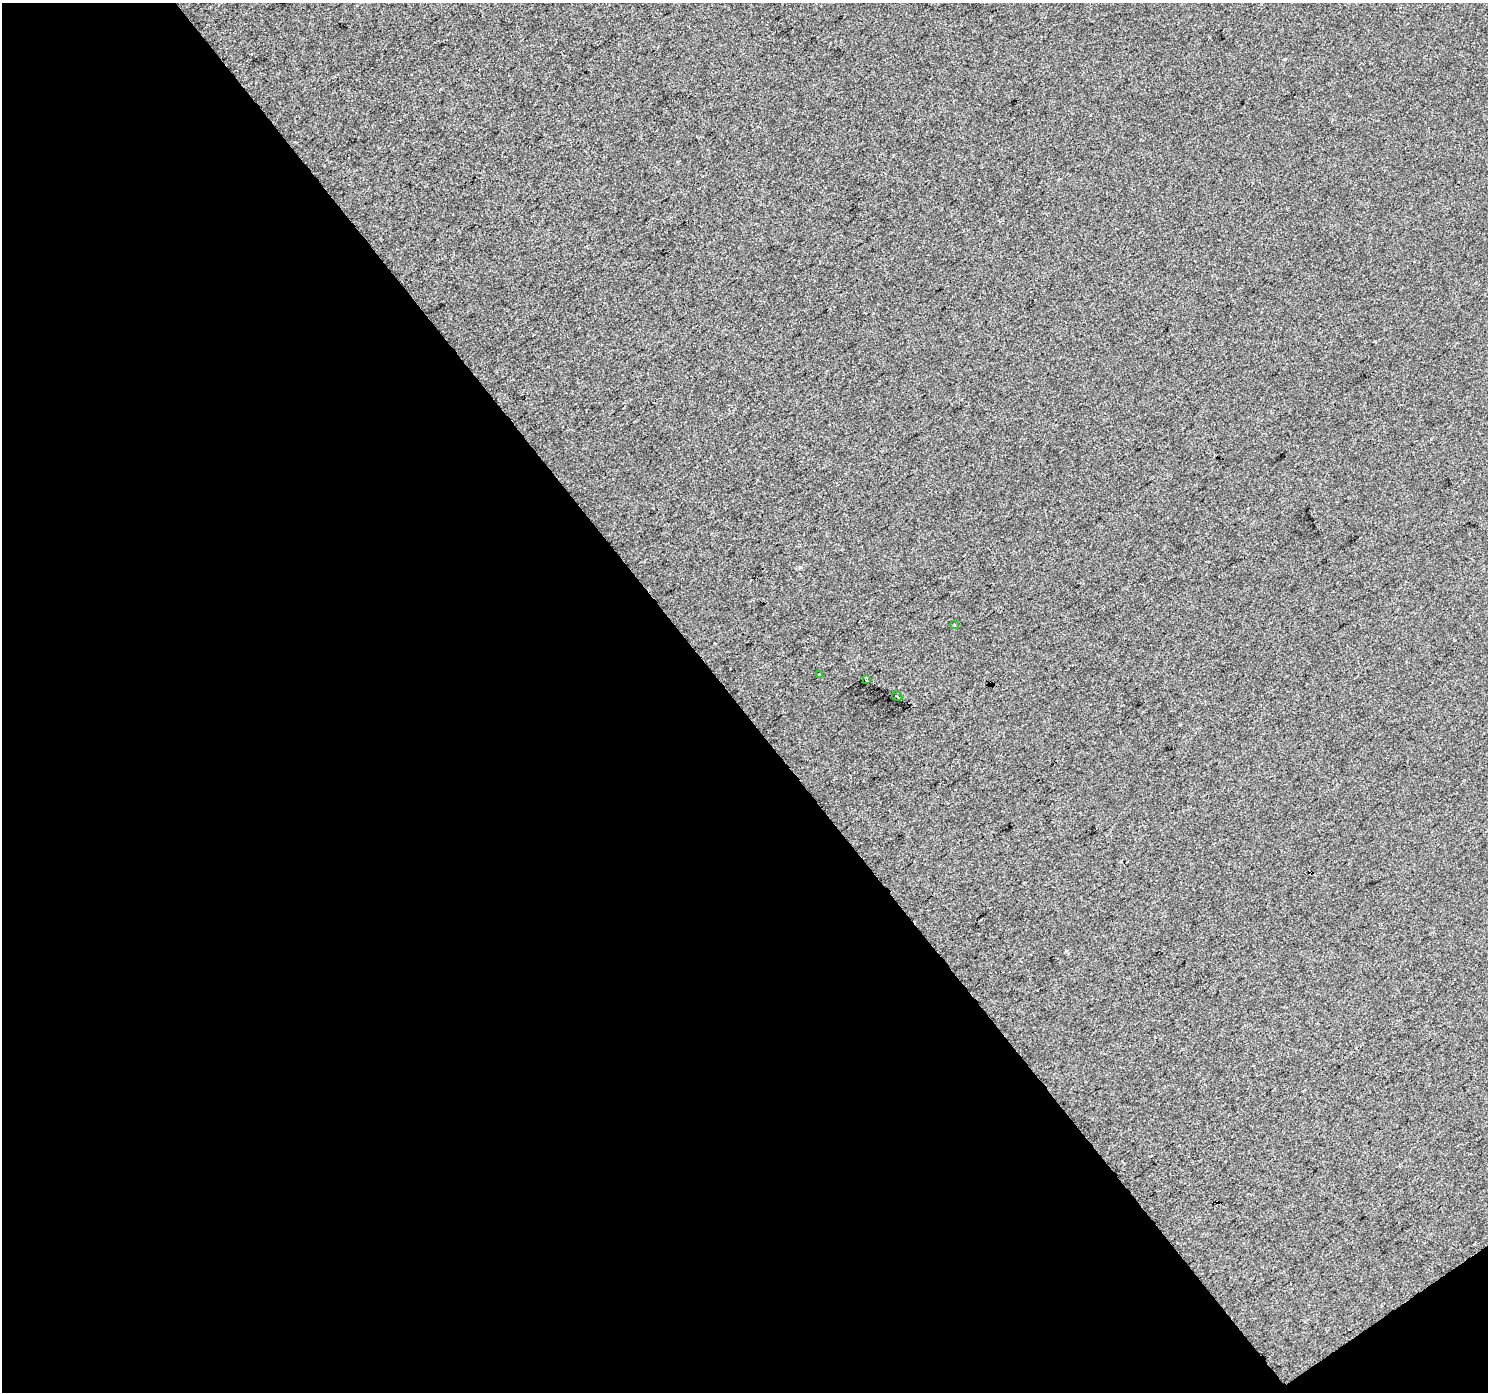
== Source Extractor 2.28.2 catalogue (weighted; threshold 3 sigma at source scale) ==
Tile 3 of 2 x 2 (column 1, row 2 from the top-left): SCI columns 1-1486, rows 91-1480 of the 2972 x 2943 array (HDU 1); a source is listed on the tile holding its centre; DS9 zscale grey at full resolution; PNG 1490 x 1394 px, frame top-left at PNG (2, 3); each listed source drawn as its Kron ellipse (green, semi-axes under 4 px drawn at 4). Shown black and unused: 50% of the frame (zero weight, under 2 of 3 exposures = <1% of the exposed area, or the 3 px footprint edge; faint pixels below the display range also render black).
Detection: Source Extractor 2.28.2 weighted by HDU 2 'WHT'; one run over the whole footprint, this tile lists its part. Background 0.00785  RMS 0.021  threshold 0.0949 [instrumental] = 3 sigma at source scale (4.5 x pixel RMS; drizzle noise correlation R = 1.50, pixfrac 1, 0.0396/0.0396 arcsec/px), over >= 5 px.
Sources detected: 4; all 4 listed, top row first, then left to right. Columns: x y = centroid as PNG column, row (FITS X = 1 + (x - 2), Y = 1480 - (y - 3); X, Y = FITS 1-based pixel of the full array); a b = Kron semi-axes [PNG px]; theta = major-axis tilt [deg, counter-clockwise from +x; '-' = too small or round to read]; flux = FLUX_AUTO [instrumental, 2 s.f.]
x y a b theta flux
954 625 3 3 - 1.8
819 674 3 2 - 3.2
866 680 3 2 - 2
897 696 5 3 - 14